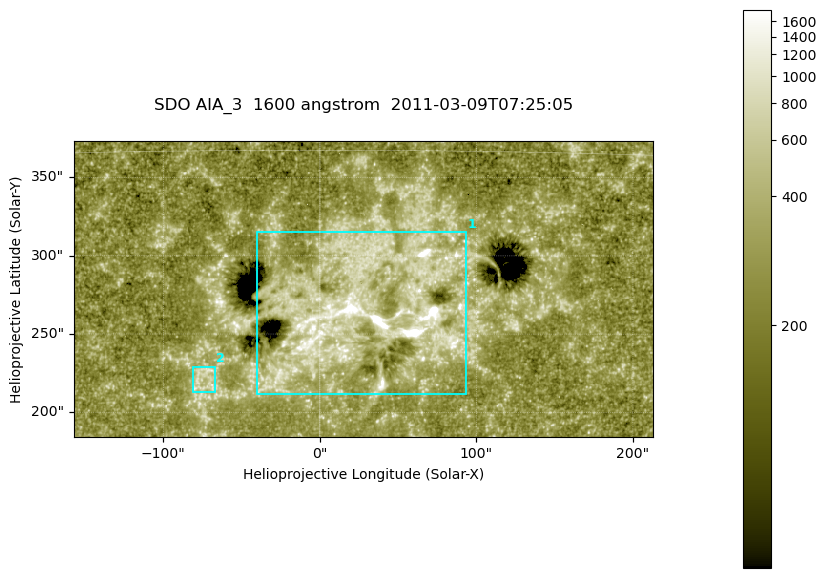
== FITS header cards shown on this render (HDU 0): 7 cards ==
TELESCOP= 'SDO     '           /
INSTRUME= 'AIA_3   '           /
WAVELNTH=                 1600 /
WAVEUNIT= 'angstrom'           /
DATE-OBS= '2011-03-09T07:25:05.120' /
CTYPE1  = 'HPLN-TAN'           /
CTYPE2  = 'HPLT-TAN'           /

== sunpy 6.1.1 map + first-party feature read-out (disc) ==
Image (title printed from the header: SDO AIA_3  1600 angstrom  2011-03-09T07:25:05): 607 x 311 px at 0.609 arcsec/px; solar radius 966 arcsec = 1586 px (partial field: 2.4% of the solar disc is inside the frame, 100% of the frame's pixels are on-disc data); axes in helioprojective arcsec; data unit not stated in the header (colour bar unlabelled)
Pointing: header CRPIX1/2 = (2052.59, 2044.23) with CRVAL1/2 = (0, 0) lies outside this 607 x 311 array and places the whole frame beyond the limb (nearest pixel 1.42 R_sun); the SolarSoft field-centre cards XCEN/YCEN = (27.64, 278.8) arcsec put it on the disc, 1800 arcsec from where CRPIX/CRVAL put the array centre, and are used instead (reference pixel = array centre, CRVAL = XCEN/YCEN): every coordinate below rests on XCEN/YCEN
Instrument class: DISC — disc imager (sunpy class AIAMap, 1600 A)
Bright regions (active regions / flare kernels): reference = the on-disc median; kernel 5 px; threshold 5 sigma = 423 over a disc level ~260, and >= 1.15x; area >= 188 px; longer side >= 4 px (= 2.4 arcsec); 2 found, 2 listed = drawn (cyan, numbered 1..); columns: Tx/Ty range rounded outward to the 2 arcsec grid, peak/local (2 s.f.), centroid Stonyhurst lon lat
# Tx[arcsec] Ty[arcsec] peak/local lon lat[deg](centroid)
1 -42..94 210..316 35 +2 +9
2 -82..-66 212..230 3.5 -4 +6